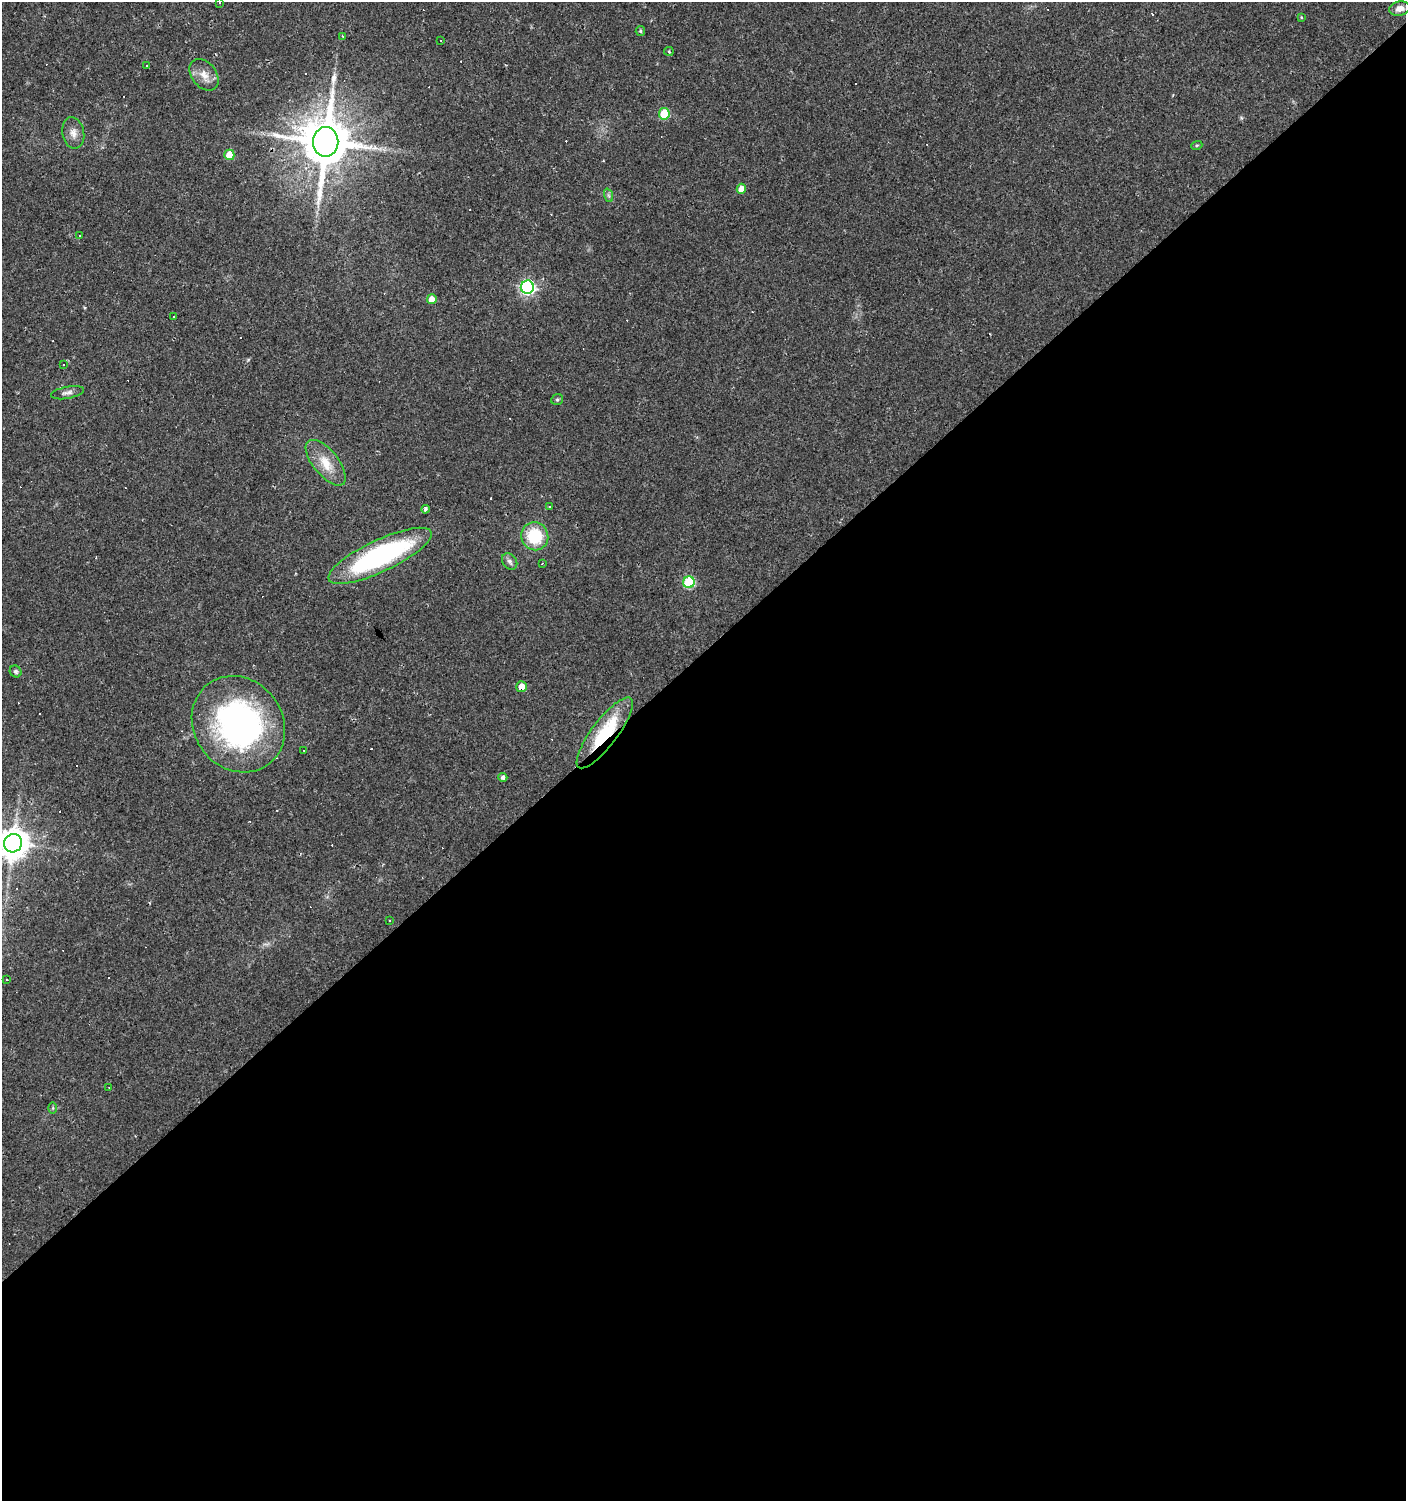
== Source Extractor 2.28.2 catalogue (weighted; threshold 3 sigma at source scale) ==
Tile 15 of 4 x 4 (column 3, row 4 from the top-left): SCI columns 2944-4347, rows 1-1499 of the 5951 x 5996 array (HDU 1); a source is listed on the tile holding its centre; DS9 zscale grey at full resolution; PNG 1408 x 1503 px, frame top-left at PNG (2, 2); each listed source drawn as its Kron ellipse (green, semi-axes under 4 px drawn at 4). Shown black and unused: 57% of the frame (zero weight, under 2 of 3 exposures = <1% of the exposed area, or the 3 px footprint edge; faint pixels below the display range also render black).
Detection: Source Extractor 2.28.2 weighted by HDU 2 'WHT'; one run over the whole footprint, this tile lists its part. Background 0.0314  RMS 0.0036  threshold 0.0161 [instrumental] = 3 sigma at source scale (4.5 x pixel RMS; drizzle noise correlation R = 1.50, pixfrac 1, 0.0396/0.0396 arcsec/px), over >= 5 px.
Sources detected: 76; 34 cosmic-ray / hot-pixel residue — neither listed nor drawn; the other 42 listed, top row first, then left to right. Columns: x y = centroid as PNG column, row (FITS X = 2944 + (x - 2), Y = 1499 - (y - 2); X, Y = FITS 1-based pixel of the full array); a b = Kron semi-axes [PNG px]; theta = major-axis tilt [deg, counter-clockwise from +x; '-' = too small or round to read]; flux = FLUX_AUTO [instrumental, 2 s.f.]
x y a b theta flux
220 3 2 2 - 0.31
1400 9 10 7 12 2.3
1301 17 4 3 - 0.29
640 31 5 4 - 0.47
343 36 3 3 - 0.32
441 40 2 2 - 0.29
669 51 5 4 - 0.45
147 65 3 2 - 0.38
204 75 17 12 -52 4
664 114 5 5 - 16
73 133 16 11 -80 2.9
326 142 15 12 90 2000
1197 145 6 3 18 0.39
229 155 5 5 - 7.4
741 189 5 4 - 3.7
608 195 7 4 -71 0.71
80 235 2 2 - 0.35
527 287 6 6 - 80
432 299 5 5 - 3.6
174 317 3 3 - 3.6
63 365 3 2 - 0.25
67 393 16 6 11 1.6
557 399 6 5 - 0.57
326 463 27 12 -51 7.2
549 507 3 3 - 0.97
425 509 4 3 - 0.95
535 536 14 13 - 16
380 556 56 16 25 68
510 561 9 6 -54 1.3
542 564 3 2 - 0.26
689 582 6 5 - 28
16 671 6 5 - 0.78
521 687 5 5 - 4.1
238 724 50 44 -52 100
605 733 43 13 53 21
304 750 3 2 - 0.32
503 777 4 4 - 1.1
13 843 9 9 - 590
390 921 3 2 - 0.37
7 980 3 2 - 0.25
109 1088 2 2 - 0.24
53 1108 6 4 89 0.38
Overlapping masked pixels (flux is a lower limit): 3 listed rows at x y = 380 556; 521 687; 605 733
Isophote crosses this tile's border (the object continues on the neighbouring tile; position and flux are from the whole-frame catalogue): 1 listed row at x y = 13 843